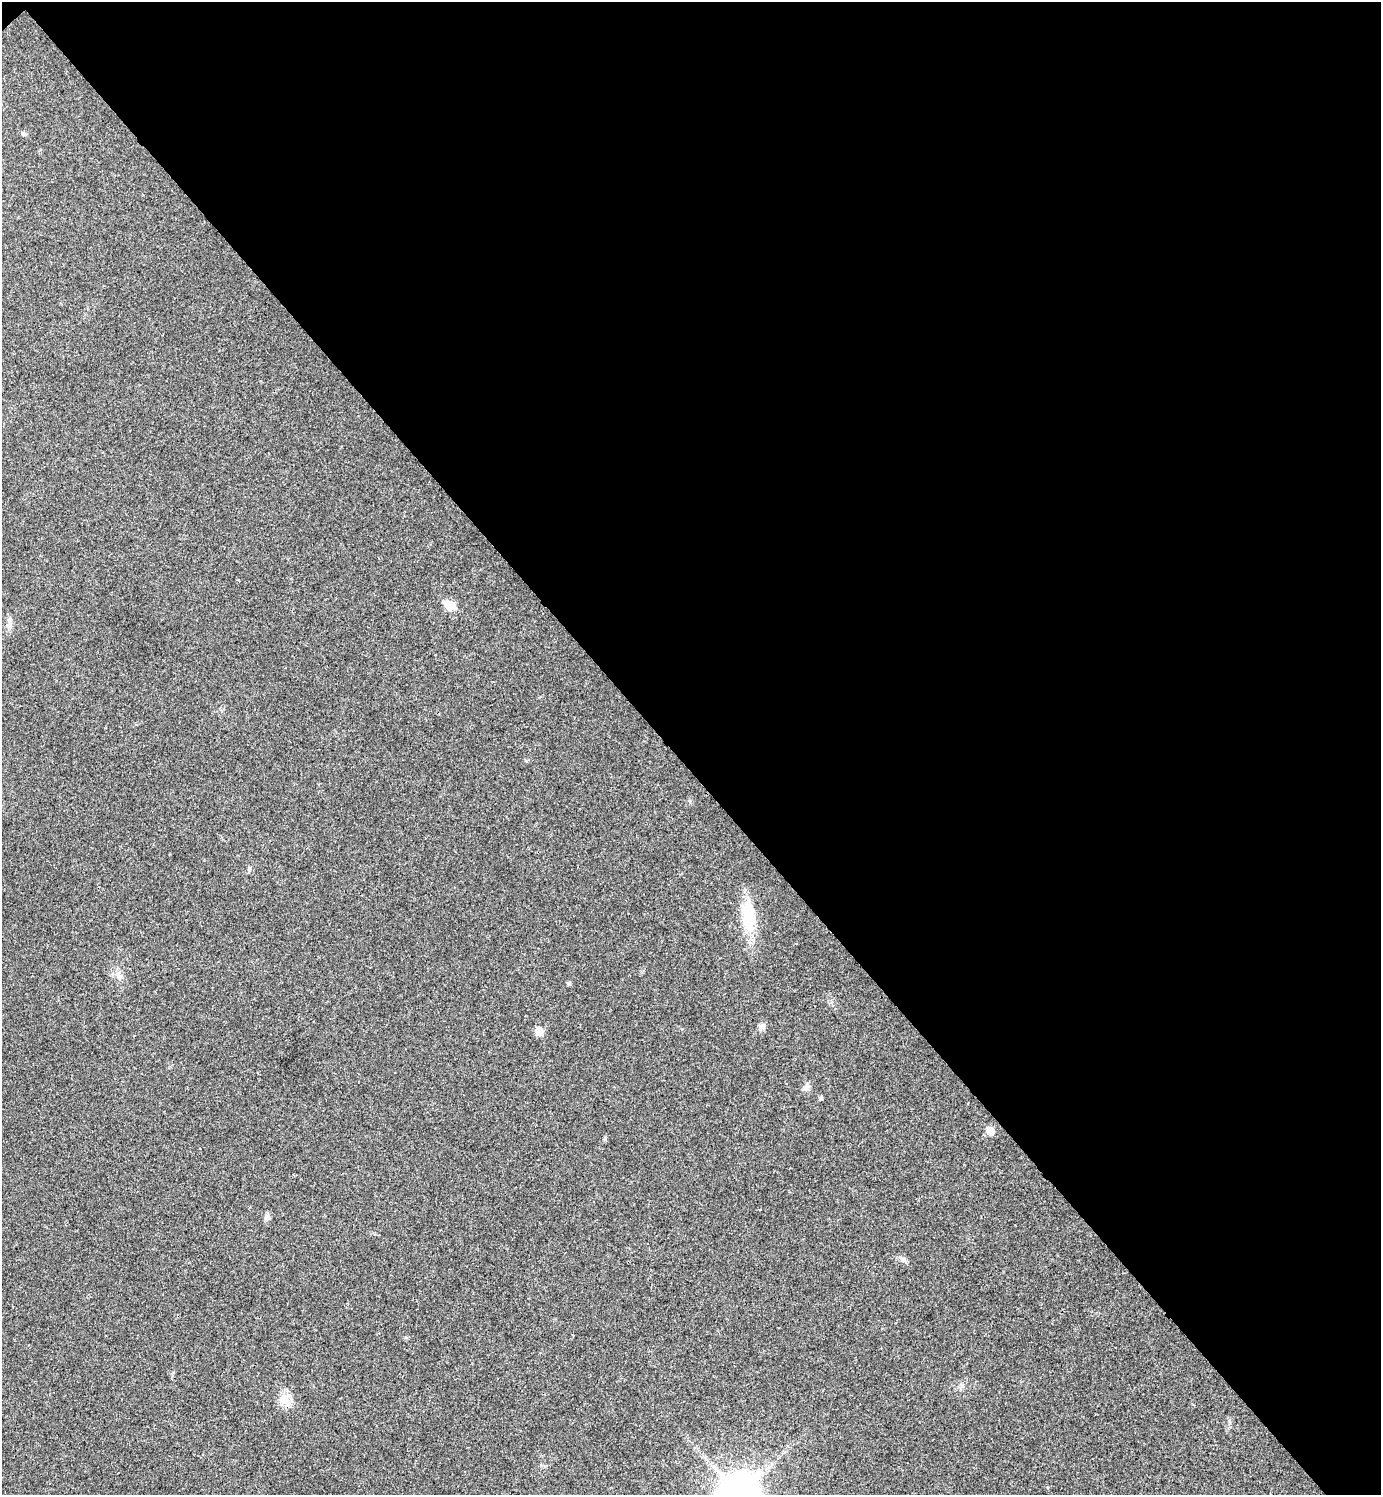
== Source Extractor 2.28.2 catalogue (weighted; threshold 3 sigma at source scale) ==
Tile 3 of 4 x 4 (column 3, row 1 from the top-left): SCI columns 3062-4440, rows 4483-5975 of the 5980 x 5981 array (HDU 1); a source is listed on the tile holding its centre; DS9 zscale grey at full resolution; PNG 1383 x 1497 px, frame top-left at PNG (2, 2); no overlay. Shown black and unused: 52% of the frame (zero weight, under 3 of 4 exposures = <1% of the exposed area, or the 3 px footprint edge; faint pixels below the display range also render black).
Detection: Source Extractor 2.28.2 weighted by HDU 2 'WHT'; one run over the whole footprint, this tile lists its part. Background 0.0281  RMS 0.0053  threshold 0.0241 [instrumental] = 3 sigma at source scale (4.5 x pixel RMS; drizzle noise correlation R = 1.50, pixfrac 1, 0.05/0.05 arcsec/px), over >= 5 px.
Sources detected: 13; all 13 listed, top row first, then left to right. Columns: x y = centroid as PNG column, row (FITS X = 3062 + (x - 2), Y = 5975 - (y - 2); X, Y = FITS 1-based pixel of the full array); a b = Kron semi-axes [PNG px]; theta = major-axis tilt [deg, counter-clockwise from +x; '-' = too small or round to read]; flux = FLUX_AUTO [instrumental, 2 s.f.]
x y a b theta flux
23 134 6 4 18 0.78
450 605 11 8 -31 8.7
10 623 17 5 -86 2.4
249 869 7 4 82 0.82
749 917 37 16 -87 20
118 975 11 5 -72 2.3
762 1026 8 8 - 1.9
539 1031 8 7 - 5.9
806 1087 11 5 57 1.9
990 1131 6 5 - 8.8
605 1139 5 4 - 0.77
284 1399 15 13 -74 6.8
738 1494 15 12 44 1300
Isophote crosses this tile's border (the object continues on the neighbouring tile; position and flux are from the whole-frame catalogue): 1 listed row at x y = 738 1494
Unlisted compact peaks at least as high as the median listed source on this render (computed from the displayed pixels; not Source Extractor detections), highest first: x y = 569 984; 904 1260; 690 801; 266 1216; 962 1386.